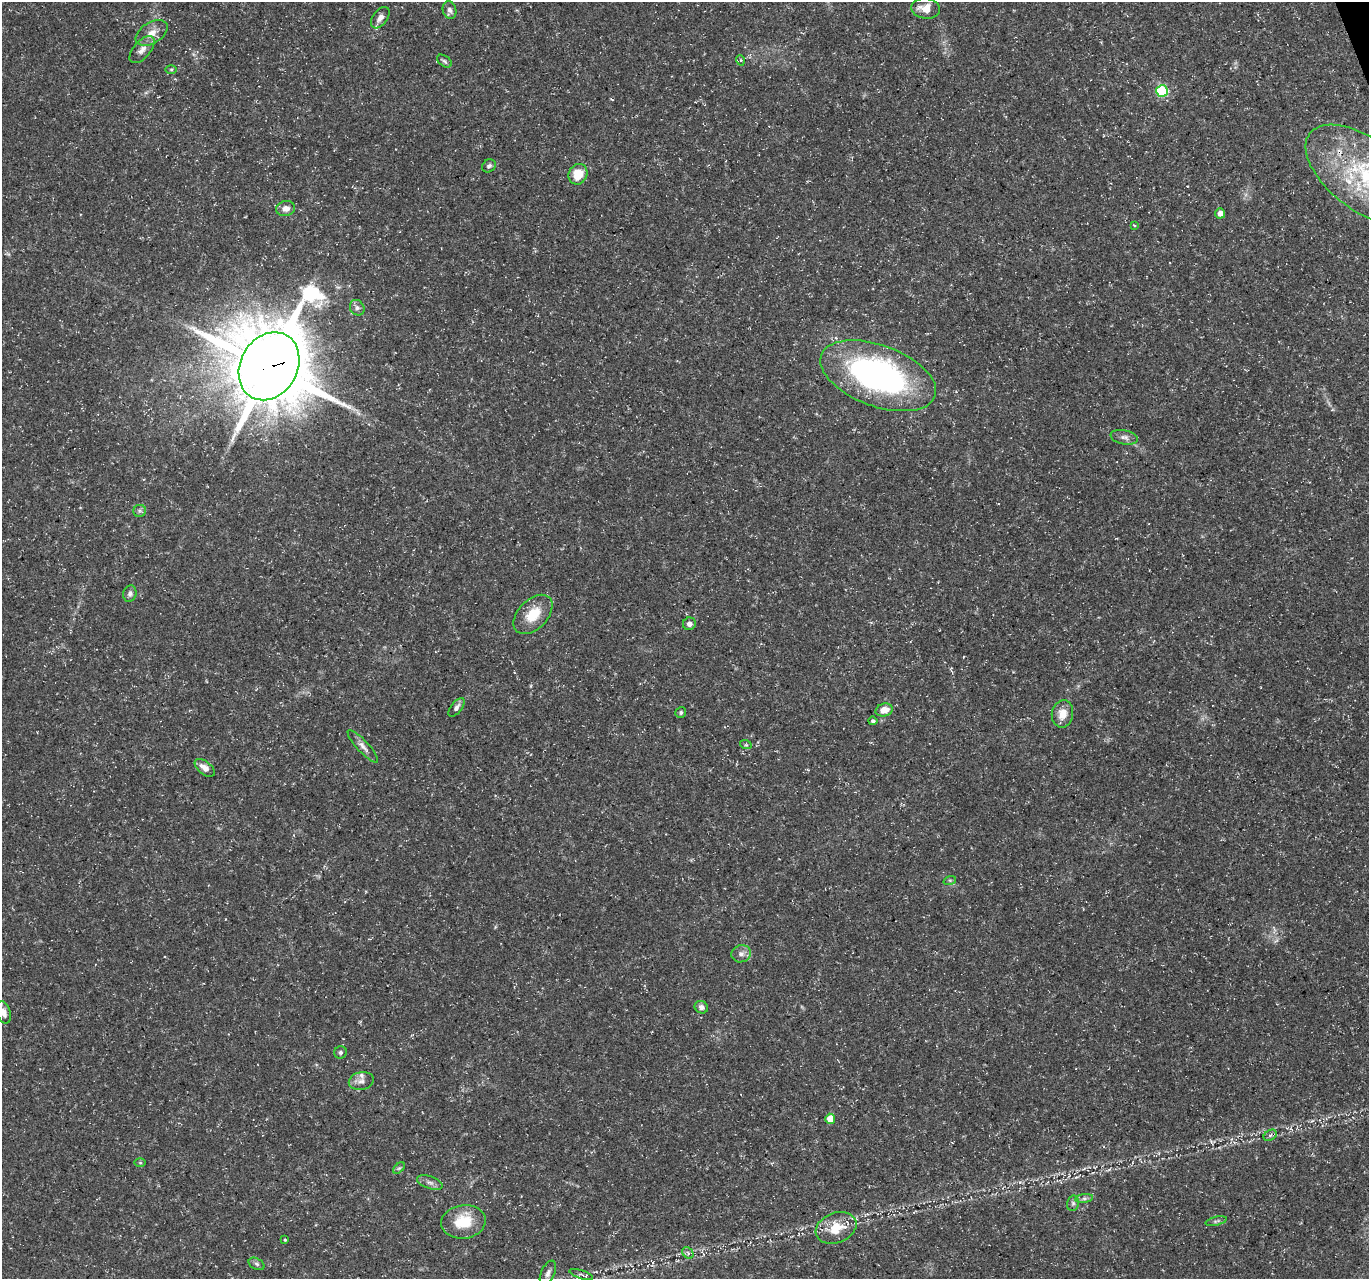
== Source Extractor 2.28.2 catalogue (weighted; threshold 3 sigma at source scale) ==
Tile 10 of 4 x 4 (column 2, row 3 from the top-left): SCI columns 1370-2736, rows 1405-2681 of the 5471 x 5308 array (HDU 1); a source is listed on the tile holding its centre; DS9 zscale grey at full resolution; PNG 1371 x 1281 px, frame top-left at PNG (2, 2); each listed source drawn as its Kron ellipse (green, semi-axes under 4 px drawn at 4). Shown black and unused: <1% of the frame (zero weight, under 3 of 5 exposures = <1% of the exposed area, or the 3 px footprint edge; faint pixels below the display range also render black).
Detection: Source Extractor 2.28.2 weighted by HDU 2 'WHT'; one run over the whole footprint, this tile lists its part. Background 0.0211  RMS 0.0032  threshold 0.0145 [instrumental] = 3 sigma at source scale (4.5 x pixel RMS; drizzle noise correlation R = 1.50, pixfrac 1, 0.0396/0.0396 arcsec/px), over >= 5 px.
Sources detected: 55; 1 too faint to see at this stretch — neither listed nor drawn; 2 inside a brighter listed object's ellipse — not listed separately; the other 52 listed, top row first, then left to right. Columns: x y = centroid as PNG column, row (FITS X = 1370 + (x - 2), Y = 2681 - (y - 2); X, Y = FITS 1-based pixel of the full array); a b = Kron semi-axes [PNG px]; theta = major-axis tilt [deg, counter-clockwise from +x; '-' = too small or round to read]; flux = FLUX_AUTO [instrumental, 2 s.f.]
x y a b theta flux
926 8 14 10 -7 4.1
449 10 9 6 -74 1.3
380 18 12 7 54 2.1
152 33 17 10 32 3.4
142 50 16 8 49 2.3
740 60 5 3 - 0.38
444 61 8 5 -36 0.68
171 69 6 4 1 0.43
1162 91 6 6 - 31
489 166 7 6 - 0.84
578 174 10 9 - 6.6
1366 175 70 36 -37 41
286 209 9 7 10 2.2
1220 213 5 5 - 2.1
1134 225 3 2 - 0.3
357 308 8 7 - 1.1
269 366 35 28 61 3100
878 376 60 30 -20 98
1124 437 14 7 -11 1.6
140 511 6 6 - 0.72
130 594 8 6 74 1.1
533 614 23 15 46 7.8
689 624 6 6 - 1.1
456 707 11 5 52 1.2
884 710 8 6 16 3.8
681 712 6 5 - 0.57
1062 714 14 10 80 3.8
873 721 4 4 - 0.65
746 745 6 3 -17 0.38
363 746 21 6 -47 1.9
205 768 12 6 -39 2.3
950 880 6 4 18 0.51
741 954 10 8 17 1.7
701 1007 7 6 - 1.5
4 1012 11 7 -74 2
340 1052 6 6 - 0.76
361 1081 12 9 13 1.8
830 1119 5 5 - 6.4
1270 1135 7 5 33 0.65
140 1163 6 4 -1 0.4
399 1168 7 4 43 0.5
430 1182 13 6 -18 1.3
1084 1198 9 4 8 0.8
1073 1203 8 6 76 0.8
1216 1221 11 4 14 0.64
463 1222 22 16 8 9.5
836 1228 21 15 22 8.1
285 1240 3 2 - 0.3
688 1253 6 5 - 0.67
257 1264 8 5 -28 0.79
548 1273 13 6 66 1.5
581 1274 12 2 -17 0.48
Overlapping masked pixels (flux is a lower limit): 1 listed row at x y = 269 366
Isophote crosses this tile's border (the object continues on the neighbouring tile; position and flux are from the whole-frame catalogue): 2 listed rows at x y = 1366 175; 4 1012